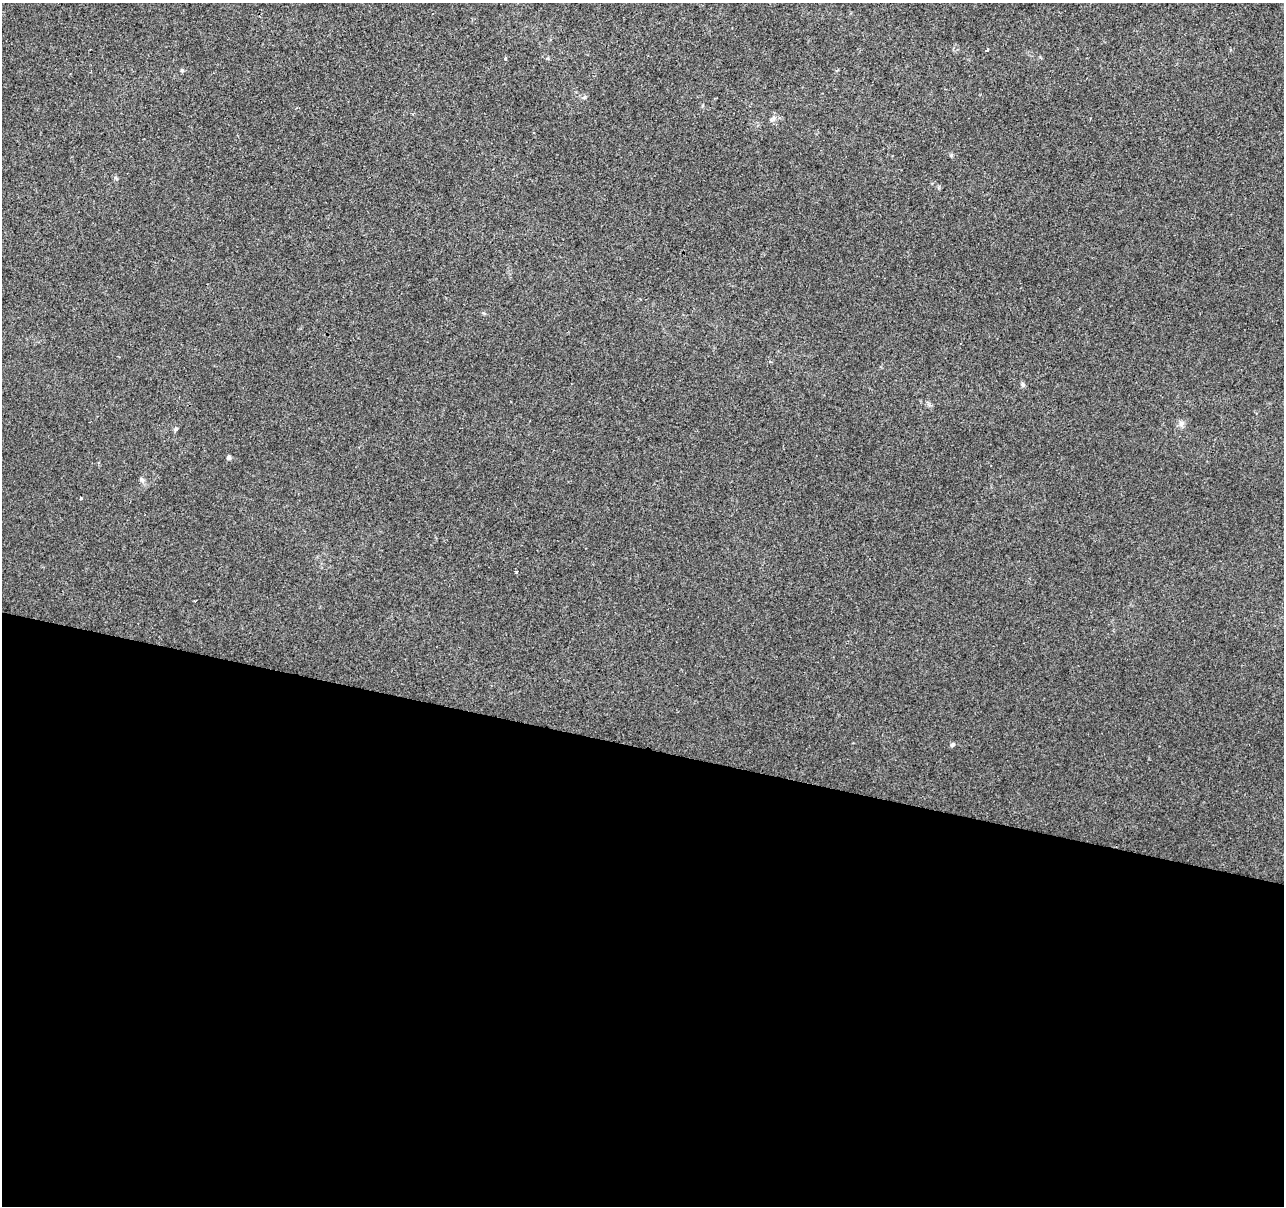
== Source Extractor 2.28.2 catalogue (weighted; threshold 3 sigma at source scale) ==
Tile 14 of 4 x 4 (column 2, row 4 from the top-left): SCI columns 1283-2564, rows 221-1424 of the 5136 x 5319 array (HDU 1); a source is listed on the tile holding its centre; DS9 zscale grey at full resolution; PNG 1286 x 1208 px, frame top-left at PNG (2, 3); no overlay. Shown black and unused: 38% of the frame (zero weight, under 2 of 3 exposures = <1% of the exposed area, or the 3 px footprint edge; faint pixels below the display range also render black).
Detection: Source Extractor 2.28.2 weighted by HDU 2 'WHT'; one run over the whole footprint, this tile lists its part. Background 3.32e-04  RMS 0.0042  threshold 0.0188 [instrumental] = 3 sigma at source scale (4.5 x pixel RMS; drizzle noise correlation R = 1.50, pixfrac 1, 0.0396/0.0396 arcsec/px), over >= 5 px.
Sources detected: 12; all 12 listed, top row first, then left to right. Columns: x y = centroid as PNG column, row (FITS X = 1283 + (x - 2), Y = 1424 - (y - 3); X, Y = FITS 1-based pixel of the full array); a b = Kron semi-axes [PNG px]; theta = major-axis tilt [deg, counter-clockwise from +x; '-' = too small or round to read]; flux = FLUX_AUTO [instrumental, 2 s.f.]
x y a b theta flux
987 50 4 3 - 1.7
505 58 3 3 - 0.85
182 70 5 4 - 0.59
951 155 6 4 -19 0.53
1023 384 6 5 - 0.82
1181 423 8 6 -45 1.2
176 429 6 4 46 0.57
229 458 4 4 - 1.5
142 480 8 4 -45 0.89
81 498 3 3 - 0.5
516 572 3 3 - 1
952 745 6 5 - 0.82
Unlisted compact peaks at least as high as the median listed source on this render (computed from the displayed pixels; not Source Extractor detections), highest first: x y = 773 119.